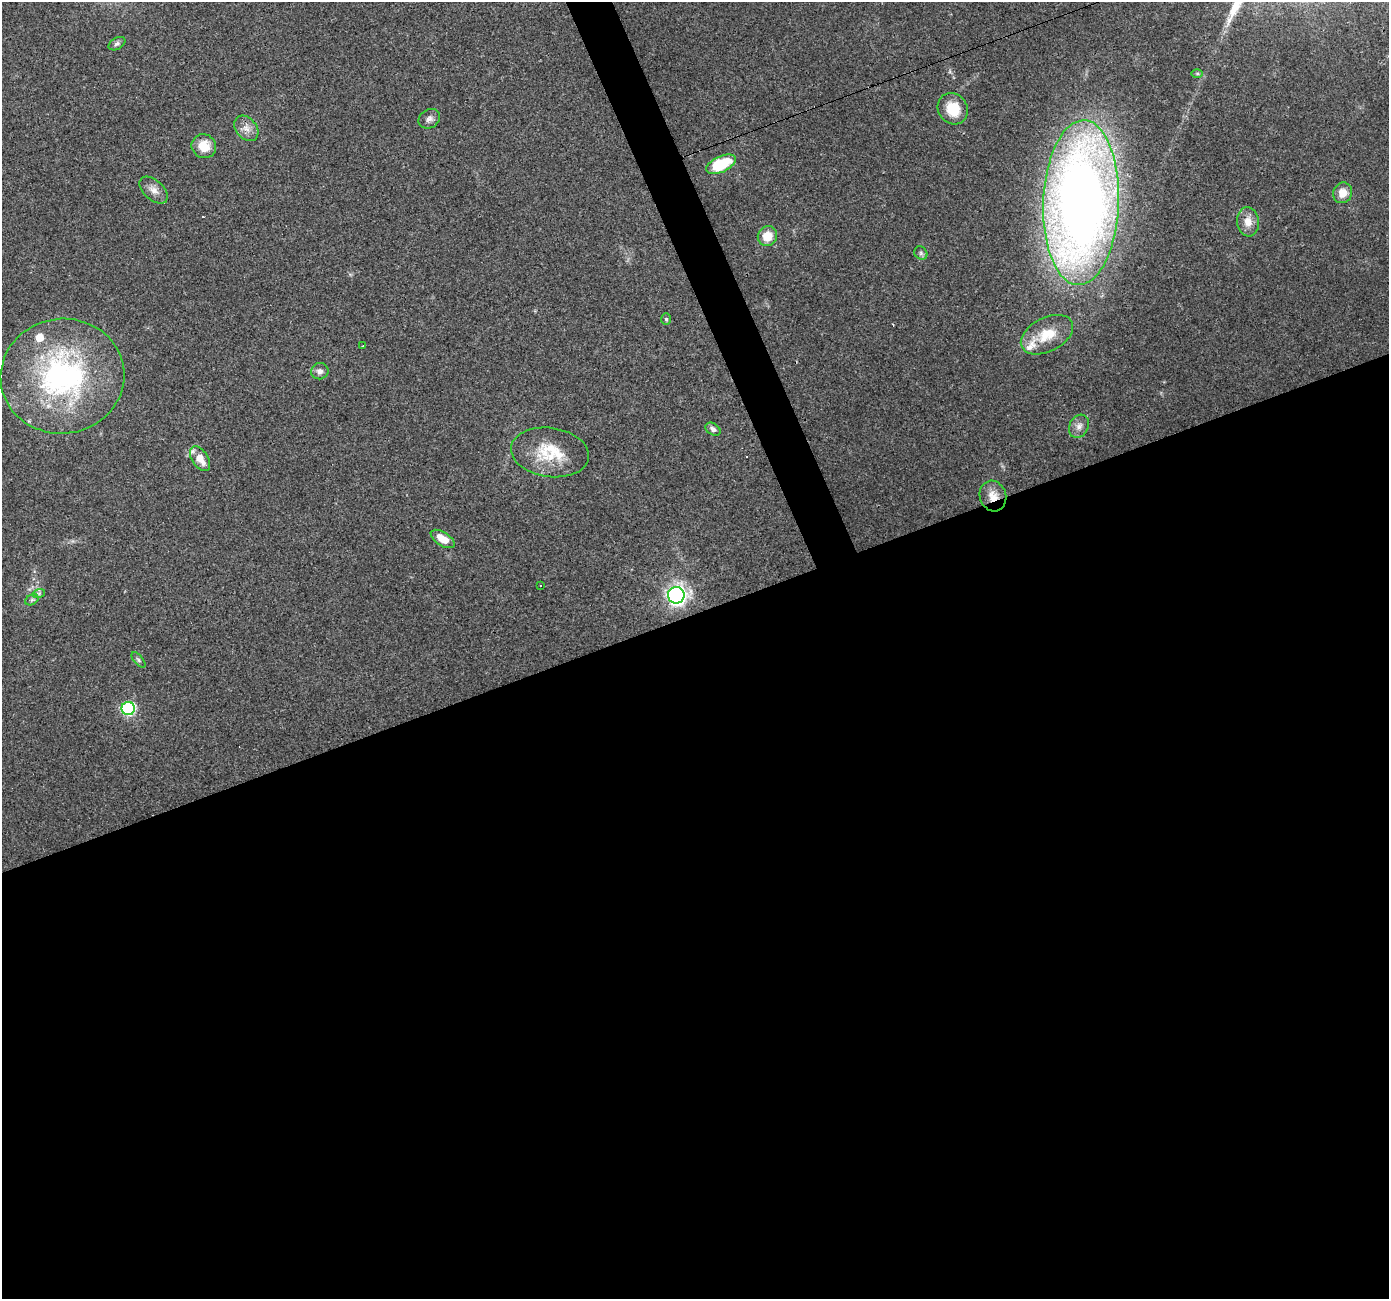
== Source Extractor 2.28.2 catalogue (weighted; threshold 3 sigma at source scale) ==
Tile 15 of 4 x 4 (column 3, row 4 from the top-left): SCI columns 2775-4161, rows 76-1372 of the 5548 x 5393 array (HDU 1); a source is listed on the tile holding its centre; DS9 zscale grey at full resolution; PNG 1391 x 1301 px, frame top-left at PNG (2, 2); each listed source drawn as its Kron ellipse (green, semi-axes under 4 px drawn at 4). Shown black and unused: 54% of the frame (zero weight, under 3 of 4 exposures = <1% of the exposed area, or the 3 px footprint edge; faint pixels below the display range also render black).
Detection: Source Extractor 2.28.2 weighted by HDU 2 'WHT'; one run over the whole footprint, this tile lists its part. Background 0.0248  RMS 0.0038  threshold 0.017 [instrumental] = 3 sigma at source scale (4.5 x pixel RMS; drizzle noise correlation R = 1.50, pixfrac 1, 0.0396/0.0396 arcsec/px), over >= 5 px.
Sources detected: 35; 3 cosmic-ray / hot-pixel residue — neither listed nor drawn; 2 inside a brighter listed object's ellipse — not listed separately; the other 30 listed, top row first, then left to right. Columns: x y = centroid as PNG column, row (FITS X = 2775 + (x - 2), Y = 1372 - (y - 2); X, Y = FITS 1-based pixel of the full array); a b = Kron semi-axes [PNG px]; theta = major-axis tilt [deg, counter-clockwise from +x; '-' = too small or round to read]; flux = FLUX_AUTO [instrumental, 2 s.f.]
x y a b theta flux
117 44 9 5 29 0.98
1197 73 6 4 0 0.52
953 109 16 14 -52 9.7
429 119 11 9 33 1.8
246 128 14 10 -50 3.2
204 146 12 11 - 6.6
721 164 16 8 25 18
154 190 17 9 -42 3
1343 193 10 9 - 4.4
1081 203 82 38 88 480
1248 222 14 11 -83 4.4
767 236 10 9 - 6.2
921 253 7 6 - 0.9
666 319 6 5 - 0.56
1047 335 28 17 27 11
363 346 3 3 - 1.1
320 371 8 8 - 1.7
62 376 62 57 7 86
1079 426 12 9 62 2.4
713 429 8 5 -33 1.5
550 452 39 24 -8 17
200 459 14 8 -57 5.3
993 496 15 13 -72 5
443 539 13 6 -32 5.2
540 586 3 3 - 0.98
39 593 6 4 19 0.62
676 595 8 8 - 130
32 600 7 5 30 0.74
138 660 9 4 -49 0.8
128 708 7 6 - 52
Overlapping masked pixels (flux is a lower limit): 1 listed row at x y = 993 496